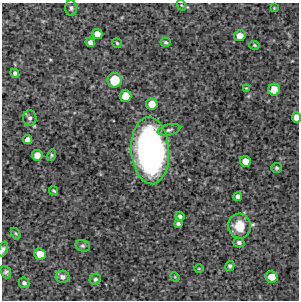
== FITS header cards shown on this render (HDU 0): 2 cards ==
NAXIS1  =                  297 /Length X axis
NAXIS2  =                  298 /Length Y axis

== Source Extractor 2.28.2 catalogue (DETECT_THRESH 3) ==
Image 297 x 298 px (HDU 0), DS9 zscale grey, 1 PNG px = 1 image px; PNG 301 x 302 px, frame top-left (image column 1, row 298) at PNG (2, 3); each listed source drawn as its Kron ellipse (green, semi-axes under 4 px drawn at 4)
Background 4400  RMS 240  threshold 715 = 3 sigma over >= 5 px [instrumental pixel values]
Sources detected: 42; all 42 listed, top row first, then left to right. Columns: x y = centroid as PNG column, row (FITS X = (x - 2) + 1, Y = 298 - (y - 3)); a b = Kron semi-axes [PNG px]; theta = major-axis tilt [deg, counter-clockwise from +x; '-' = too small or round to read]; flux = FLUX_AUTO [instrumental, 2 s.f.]
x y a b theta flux
181 5 5 3 - 1.5e+04
71 8 8 5 -89 4.1e+04
274 8 4 4 - 1.4e+04
97 34 5 5 - 1.3e+05
240 36 6 5 - 1.4e+05
90 42 5 4 - 6.1e+04
166 42 5 4 - 2.7e+04
117 43 5 4 - 2.2e+04
254 45 5 4 - 1.9e+04
15 73 4 4 - 4.3e+04
114 80 7 7 - 4.1e+05
246 88 3 3 - 1.1e+04
274 90 6 6 - 2.0e+05
125 96 6 6 - 2.2e+05
152 104 6 5 - 2.0e+05
296 117 5 4 - 1.3e+05
30 118 8 7 - 5.0e+04
169 130 11 5 14 4.9e+04
28 140 5 4 - 7.9e+04
150 151 34 19 -86 5.1e+06
37 155 5 5 - 1.3e+05
52 155 6 4 75 2.1e+04
246 161 5 5 - 1.7e+05
277 168 5 5 - 2.7e+04
54 191 5 3 - 2.4e+04
238 196 4 4 - 5.8e+04
180 216 5 4 - 4.3e+04
178 224 4 4 - 4.2e+04
239 226 12 11 - 3.4e+05
16 234 6 4 -58 1.9e+04
239 242 5 4 - 4.8e+04
83 246 7 5 -15 3.4e+04
3 249 8 4 71 3.8e+04
40 254 6 5 - 1.9e+05
230 266 5 4 - 3.3e+04
199 269 5 3 - 1.3e+04
6 272 6 5 - 3.7e+04
62 277 7 6 - 5.6e+04
175 277 5 4 - 1.6e+04
272 277 6 5 - 1.9e+05
95 279 6 5 - 3.8e+04
24 283 5 5 - 4.7e+04
At the frame edge (FLAGS 8, measured only in part): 2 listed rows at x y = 296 117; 3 249